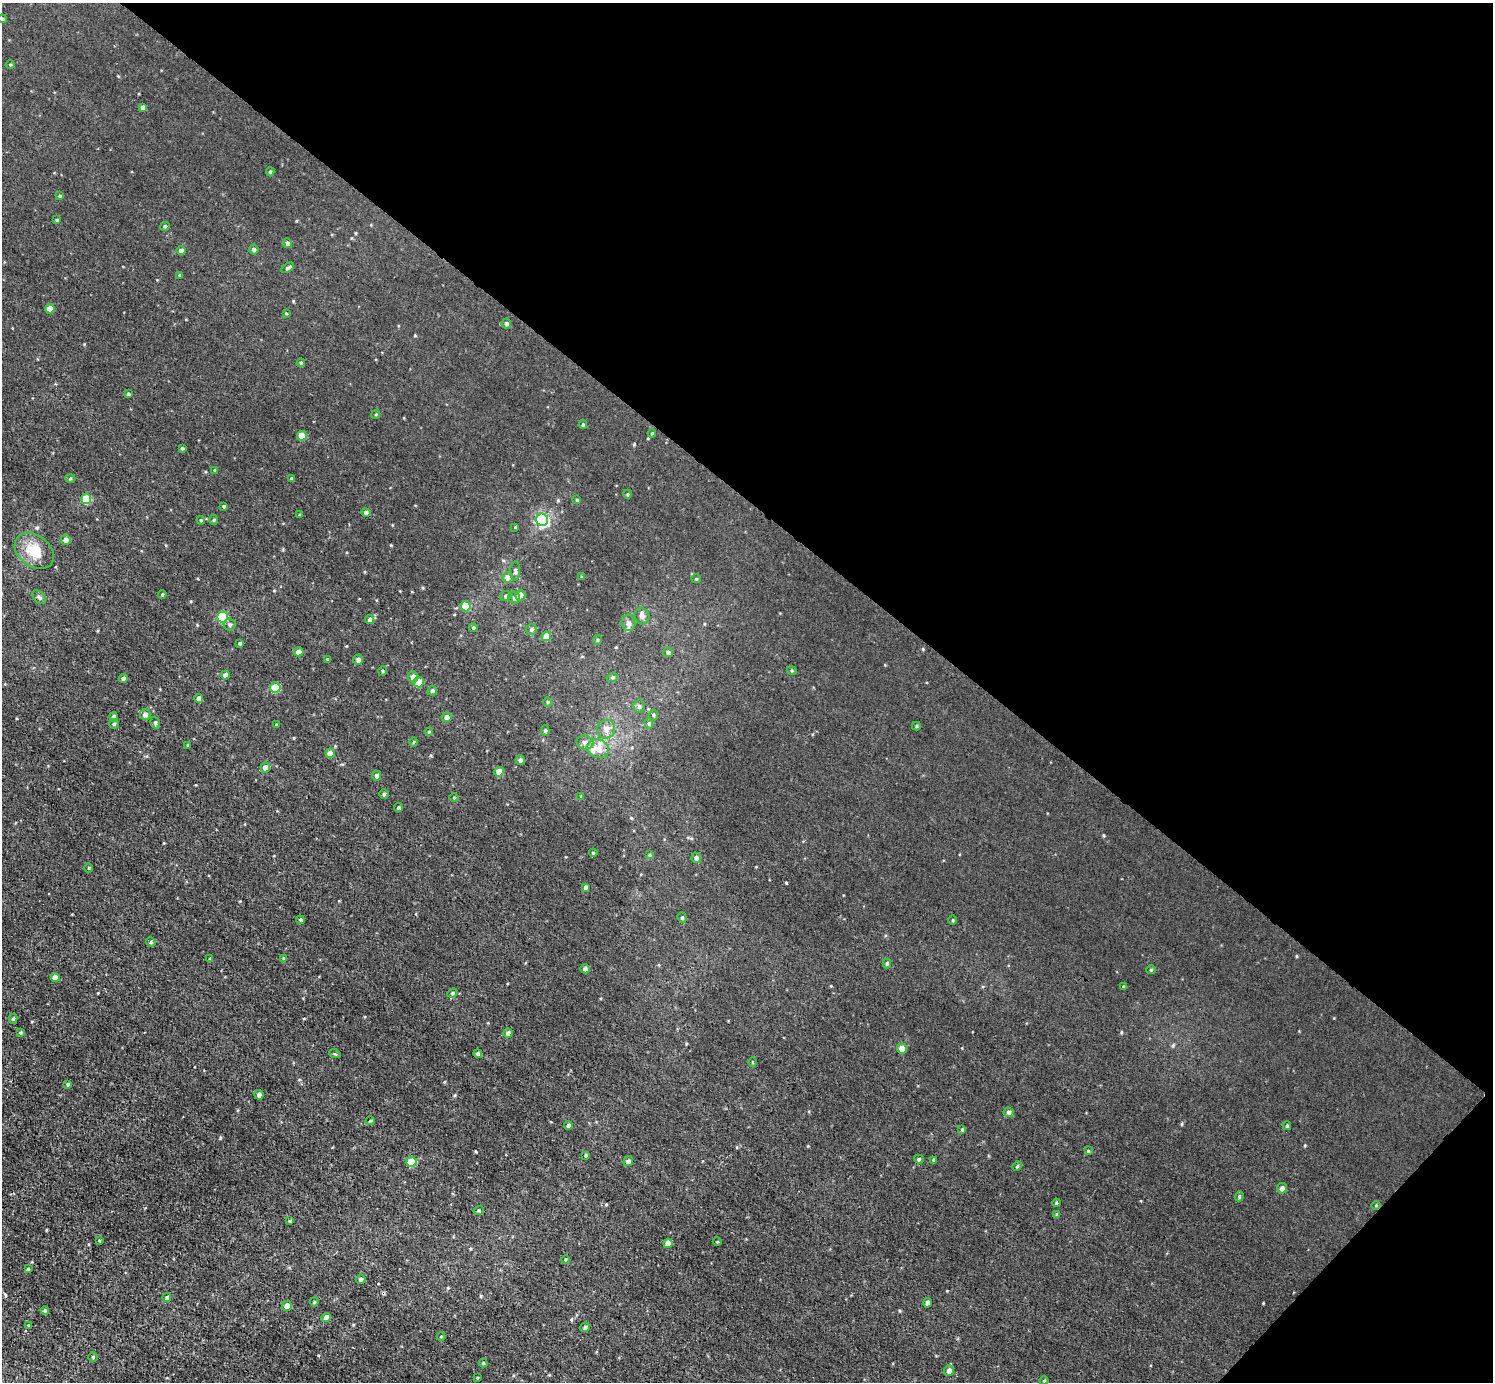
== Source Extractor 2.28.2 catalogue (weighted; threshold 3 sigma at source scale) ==
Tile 8 of 4 x 4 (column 4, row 2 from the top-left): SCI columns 4476-5966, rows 2914-4293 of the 5968 x 5970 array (HDU 1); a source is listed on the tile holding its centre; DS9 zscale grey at full resolution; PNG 1495 x 1384 px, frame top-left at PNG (2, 3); each listed source drawn as its Kron ellipse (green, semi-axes under 4 px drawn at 4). Shown black and unused: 38% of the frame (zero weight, under 3 of 4 exposures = <1% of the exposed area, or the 3 px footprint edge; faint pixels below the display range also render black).
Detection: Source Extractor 2.28.2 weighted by HDU 2 'WHT'; one run over the whole footprint, this tile lists its part. Background 0.00451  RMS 0.0066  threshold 0.0299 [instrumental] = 3 sigma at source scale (4.5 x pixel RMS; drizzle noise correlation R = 1.50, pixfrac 1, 0.05/0.05 arcsec/px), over >= 5 px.
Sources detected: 165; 2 inside a brighter listed object's ellipse — not listed separately; the other 163 listed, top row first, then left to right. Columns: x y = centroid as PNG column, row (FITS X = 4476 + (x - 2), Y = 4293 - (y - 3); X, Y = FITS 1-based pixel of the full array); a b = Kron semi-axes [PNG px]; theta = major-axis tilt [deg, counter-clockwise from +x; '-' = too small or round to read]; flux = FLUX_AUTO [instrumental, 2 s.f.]
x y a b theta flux
2 19 4 4 - 0.84
10 64 4 3 - 0.56
143 107 4 4 - 2.3
270 172 4 4 - 0.81
60 196 4 4 - 0.64
57 220 4 3 - 0.81
165 226 5 4 - 0.9
287 243 5 4 - 1.7
254 249 5 5 - 1.4
181 250 4 4 - 2
288 268 7 4 34 1.4
179 275 4 3 - 0.5
50 309 5 4 - 6.7
286 313 4 3 - 0.51
506 324 5 5 - 1.4
301 363 4 4 - 0.93
128 394 4 4 - 0.95
376 414 4 3 - 0.63
583 425 4 3 - 0.7
652 433 4 3 - 0.58
302 436 5 4 - 10
182 448 3 3 - 0.76
215 470 4 3 - 0.73
70 478 5 3 - 0.75
292 479 4 3 - 1.2
627 494 4 4 - 0.76
86 499 5 5 - 20
577 500 4 4 - 0.83
224 506 4 3 - 0.78
366 512 5 4 - 1.6
300 515 4 3 - 0.71
201 520 4 3 - 0.63
214 520 5 3 - 0.65
542 520 6 6 - 110
515 527 3 3 - 0.5
66 540 5 5 - 2.6
34 551 21 15 -37 15
515 571 10 5 87 1.5
507 577 5 5 - 3.7
582 577 4 3 - 0.53
696 579 4 4 - 0.64
162 594 4 3 - 0.74
520 595 5 5 - 4.2
506 596 6 4 23 0.9
39 597 8 5 -43 1.7
514 598 6 5 - 1.6
465 606 5 5 - 13
642 616 8 7 - 2.2
222 617 5 5 - 37
370 620 4 4 - 2
628 623 8 7 - 2.7
230 625 6 6 - 1.5
473 628 4 3 - 0.76
531 630 5 5 - 1.2
546 636 5 4 - 4
598 640 5 3 - 0.66
240 643 4 3 - 0.96
298 652 5 4 - 3.4
668 652 5 4 - 1.5
327 659 4 3 - 0.73
358 660 5 5 - 2.3
382 671 5 3 - 0.61
792 671 5 3 - 0.64
225 675 4 4 - 4
413 677 5 5 - 3.4
612 677 6 4 21 0.9
123 678 4 4 - 1.5
419 682 5 5 - 7.5
275 688 5 5 - 20
432 691 5 4 - 1.1
199 698 4 4 - 2.2
547 702 5 3 - 0.62
639 706 6 5 - 1.4
145 715 5 5 - 2.5
653 715 5 3 - 0.75
113 717 4 4 - 2.2
446 717 5 4 - 2.7
155 723 6 4 -70 1
649 723 5 4 - 0.95
114 724 4 4 - 0.89
276 725 3 2 - 0.63
916 726 4 4 - 0.82
606 729 9 9 - 4.1
545 731 5 4 - 1.3
429 732 4 4 - 0.66
414 742 5 3 - 0.6
585 742 8 7 - 2.6
188 745 4 3 - 0.65
598 749 11 9 -28 5.3
330 753 4 4 - 5.5
520 760 5 4 - 1.3
265 767 5 5 - 3.9
499 772 5 4 - 7.5
377 776 5 4 - 1.8
384 794 5 5 - 0.97
581 797 4 3 - 0.75
454 798 5 3 - 0.52
398 807 4 4 - 0.95
593 853 4 3 - 0.82
649 855 4 4 - 0.77
696 858 5 4 - 1.6
89 868 5 3 - 0.54
585 887 4 3 - 1.5
682 918 5 4 - 0.89
300 920 4 4 - 0.82
953 920 5 3 - 0.67
151 942 5 4 - 0.93
284 958 4 3 - 0.72
210 959 4 3 - 0.89
887 963 5 4 - 1
585 969 5 4 - 1.5
1151 970 5 4 - 0.76
55 977 4 4 - 5.4
1123 987 4 3 - 0.67
452 993 5 4 - 0.89
13 1019 5 4 - 0.97
20 1033 4 4 - 0.86
508 1033 4 4 - 2.4
902 1049 5 5 - 5.3
335 1054 6 3 -18 0.68
478 1054 4 4 - 1.2
752 1062 4 3 - 0.46
68 1084 4 3 - 1.1
259 1095 5 4 - 2
1009 1112 5 4 - 1.6
370 1121 4 3 - 0.63
568 1125 4 4 - 1.5
1287 1126 4 3 - 0.92
962 1129 4 3 - 0.73
1088 1151 4 4 - 0.8
586 1155 4 3 - 0.92
919 1159 5 4 - 0.95
933 1160 4 3 - 0.8
628 1161 5 4 - 1.8
412 1162 5 5 - 15
1017 1166 5 4 - 0.83
1282 1188 5 5 - 1.8
1239 1196 5 4 - 0.77
1056 1203 4 4 - 0.72
1376 1205 5 3 - 0.57
479 1211 5 4 - 0.84
1057 1214 4 4 - 0.81
289 1221 3 3 - 0.6
99 1240 3 3 - 0.62
717 1242 4 3 - 0.53
668 1243 5 4 - 5.7
565 1260 4 3 - 0.59
28 1269 4 4 - 0.75
361 1279 5 4 - 1.2
167 1297 4 4 - 1.2
314 1302 4 4 - 0.75
927 1303 4 4 - 1.9
287 1306 5 4 - 4.6
45 1310 4 3 - 0.86
326 1317 4 4 - 3.2
28 1325 4 4 - 0.61
585 1327 5 4 - 1.5
441 1336 4 3 - 0.48
93 1357 5 4 - 0.9
483 1363 4 4 - 0.55
949 1371 5 5 - 2.6
477 1378 4 3 - 0.58
1044 1381 4 4 - 0.65
Isophote crosses this tile's border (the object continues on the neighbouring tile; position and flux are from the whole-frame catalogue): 1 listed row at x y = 2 19
Unlisted compact peaks at least as high as the median listed source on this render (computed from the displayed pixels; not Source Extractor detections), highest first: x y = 786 883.